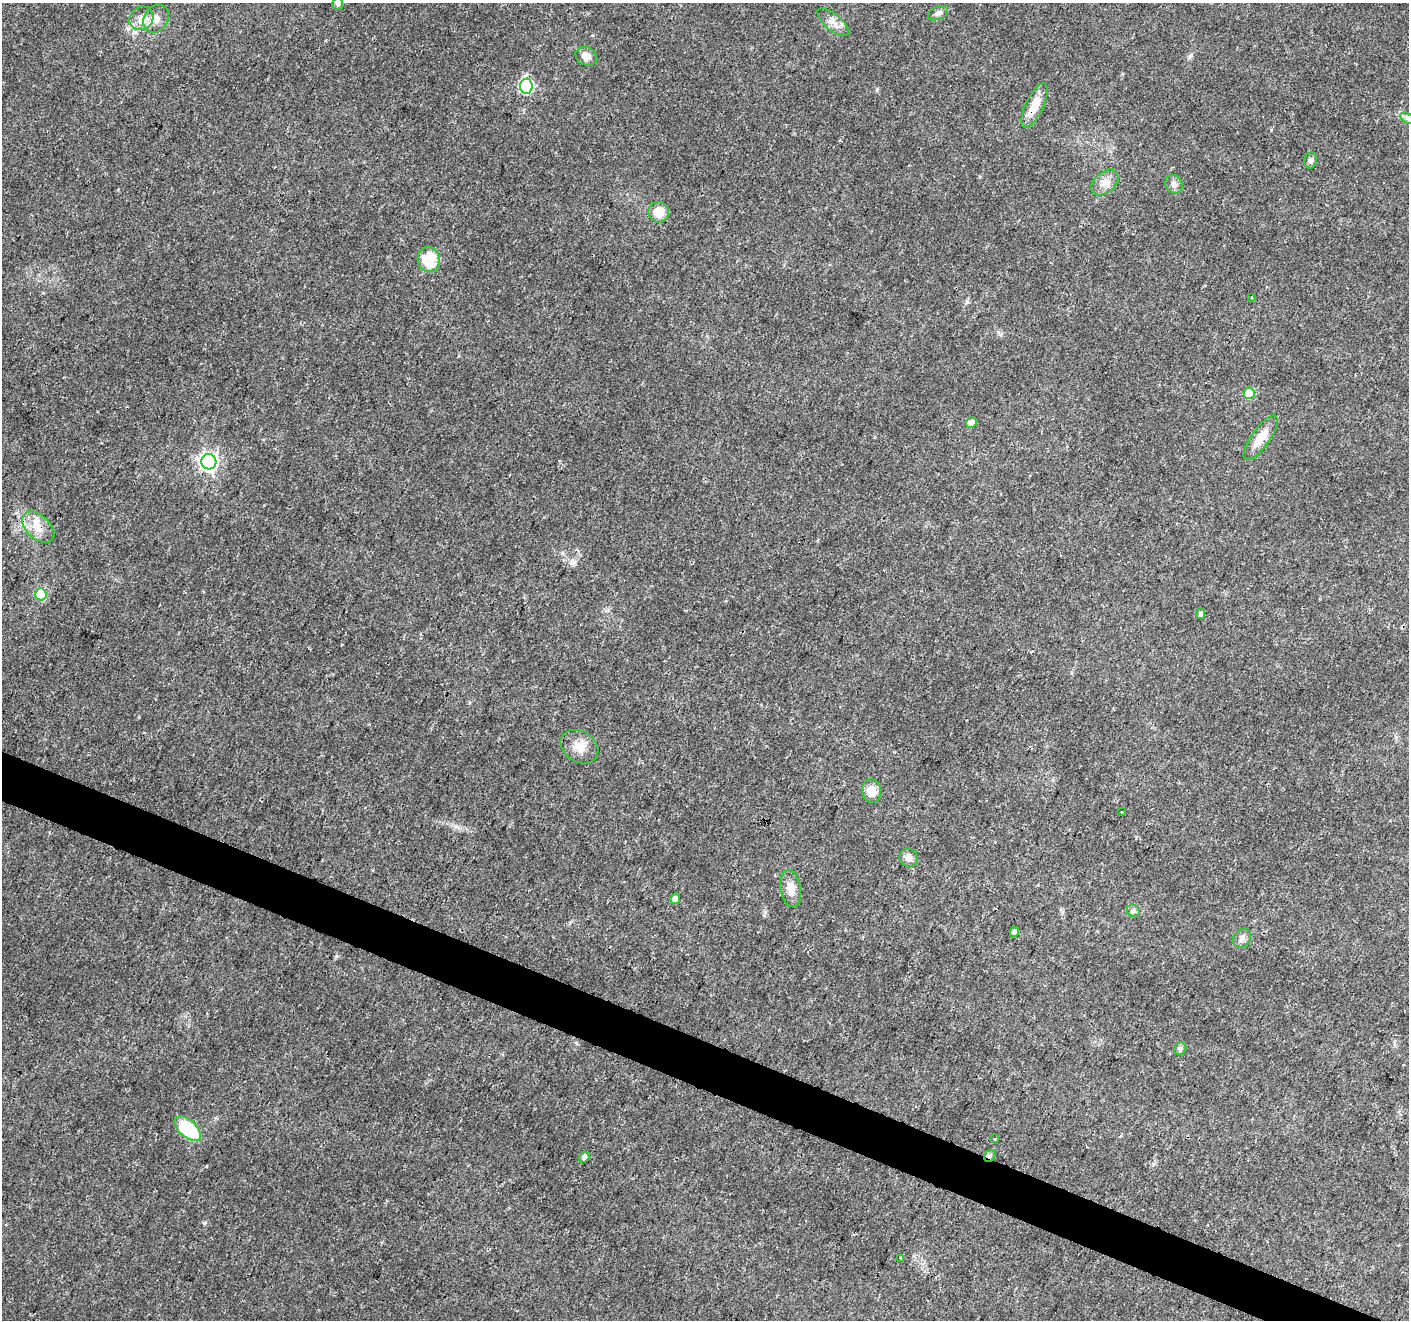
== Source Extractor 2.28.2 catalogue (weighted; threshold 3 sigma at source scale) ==
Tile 6 of 4 x 4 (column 2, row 2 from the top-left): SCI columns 1416-2822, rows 2912-4229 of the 5637 x 5756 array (HDU 1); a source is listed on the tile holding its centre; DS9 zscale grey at full resolution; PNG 1411 x 1322 px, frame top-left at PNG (2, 3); each listed source drawn as its Kron ellipse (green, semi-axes under 4 px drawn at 4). Shown black and unused: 3% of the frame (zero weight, under 3 of 4 exposures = <1% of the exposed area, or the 3 px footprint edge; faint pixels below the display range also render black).
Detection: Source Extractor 2.28.2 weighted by HDU 2 'WHT'; one run over the whole footprint, this tile lists its part. Background 0.0285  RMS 0.0024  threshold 0.0107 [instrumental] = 3 sigma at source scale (4.5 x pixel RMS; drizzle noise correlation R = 1.50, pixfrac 1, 0.0396/0.0396 arcsec/px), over >= 5 px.
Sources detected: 37; all 37 listed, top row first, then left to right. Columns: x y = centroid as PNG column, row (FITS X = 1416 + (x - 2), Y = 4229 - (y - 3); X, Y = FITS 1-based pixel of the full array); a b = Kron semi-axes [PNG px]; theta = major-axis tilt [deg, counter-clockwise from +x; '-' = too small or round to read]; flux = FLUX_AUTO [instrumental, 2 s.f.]
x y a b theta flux
338 4 6 5 - 0.58
938 13 10 6 23 0.94
141 18 12 11 - 2.4
156 19 15 12 58 2.5
833 22 19 8 -40 2
586 56 11 9 -26 1.8
526 86 7 6 - 32
1035 105 24 9 65 4.7
1407 118 7 4 -34 0.52
1311 160 8 6 80 0.82
1105 182 16 10 41 2.1
1174 184 10 8 -58 1.1
659 212 10 10 - 3.8
429 259 13 11 -78 7.2
1251 298 3 3 - 0.33
1249 393 6 5 - 7.2
971 423 5 5 - 1.5
1261 438 26 9 55 3.9
209 462 7 7 - 100
38 527 19 12 -43 3.7
41 594 6 6 - 12
1201 614 5 4 - 0.6
579 747 20 15 -32 3.4
871 791 12 9 -81 2.9
1122 812 3 2 - 0.19
909 858 10 8 -42 1.3
791 888 19 10 -81 2.6
675 899 5 5 - 1.1
1133 911 7 5 -45 0.57
1014 932 5 4 - 0.9
1242 938 10 8 54 1.1
1180 1049 7 5 53 0.77
188 1129 16 8 -41 13
995 1139 3 3 - 0.63
990 1156 6 5 - 0.5
584 1157 5 5 - 0.98
901 1259 3 3 - 1.5
Overlapping masked pixels (flux is a lower limit): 4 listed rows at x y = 1035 105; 38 527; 188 1129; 990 1156
Isophote crosses this tile's border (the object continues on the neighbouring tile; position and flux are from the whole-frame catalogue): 1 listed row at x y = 338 4
Unlisted compact peaks at least as high as the median listed source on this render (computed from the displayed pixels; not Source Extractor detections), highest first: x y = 204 1223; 877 90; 336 956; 998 332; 1191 55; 574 562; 206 1166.